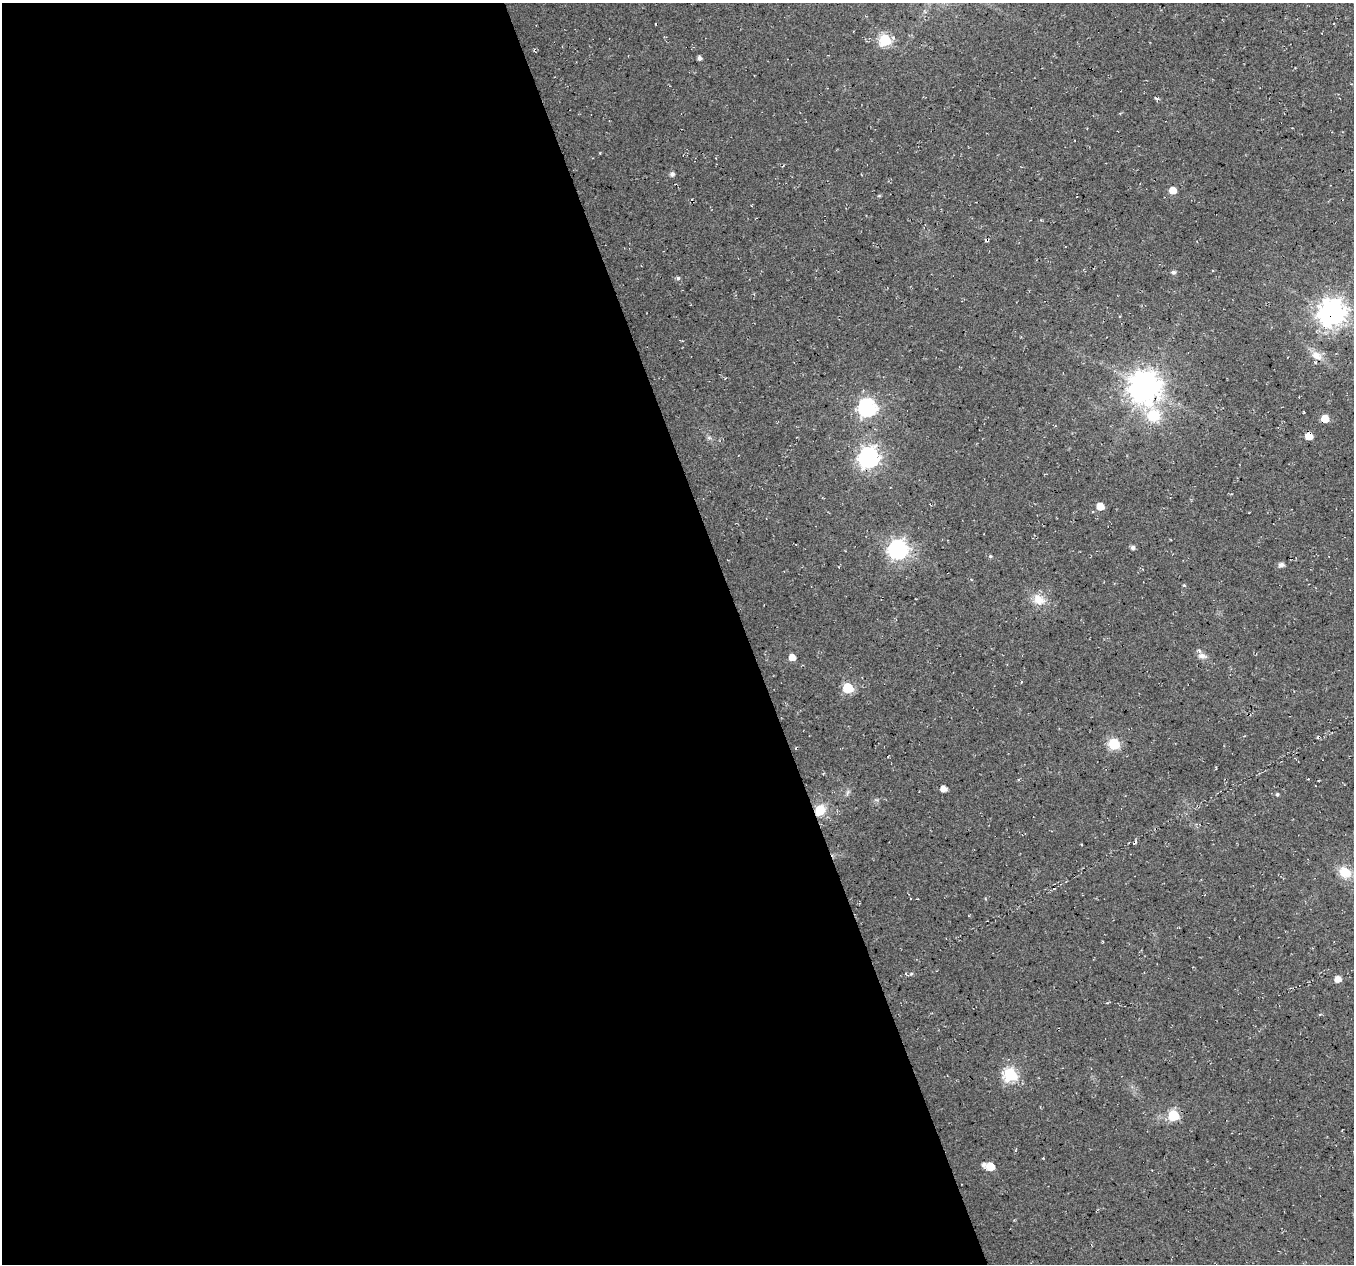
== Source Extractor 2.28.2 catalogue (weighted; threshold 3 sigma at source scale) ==
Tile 9 of 4 x 4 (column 1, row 3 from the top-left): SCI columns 3-1354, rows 1381-2642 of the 5408 x 5234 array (HDU 1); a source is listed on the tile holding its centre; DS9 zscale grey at full resolution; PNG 1356 x 1266 px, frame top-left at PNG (2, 3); no overlay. Shown black and unused: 55% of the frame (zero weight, under 3 of 4 exposures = <1% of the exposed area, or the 3 px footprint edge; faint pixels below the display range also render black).
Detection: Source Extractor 2.28.2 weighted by HDU 2 'WHT'; one run over the whole footprint, this tile lists its part. Background 0.0181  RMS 0.0054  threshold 0.0244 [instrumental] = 3 sigma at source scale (4.5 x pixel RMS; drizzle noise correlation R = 1.50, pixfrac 1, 0.0396/0.0396 arcsec/px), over >= 5 px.
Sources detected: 42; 1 cosmic-ray / hot-pixel residue — not listed; the other 41 listed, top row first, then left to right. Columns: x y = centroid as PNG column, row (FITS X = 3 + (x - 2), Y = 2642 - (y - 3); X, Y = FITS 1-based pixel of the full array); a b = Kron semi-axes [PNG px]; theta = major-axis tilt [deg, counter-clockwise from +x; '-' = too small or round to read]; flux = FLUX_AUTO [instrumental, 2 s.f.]
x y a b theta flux
885 40 6 6 - 52
699 58 4 4 - 1.7
1156 98 6 3 -19 1
600 153 4 2 - 0.37
672 174 5 5 - 1.8
1172 190 5 5 - 6.7
879 196 5 3 - 0.51
986 241 6 3 -53 0.76
1173 272 6 5 - 1.4
678 278 5 5 - 0.91
1332 313 9 9 - 610
1317 355 16 11 -28 5.5
1144 387 13 10 -73 900
867 407 8 7 - 180
1325 419 5 5 - 9.1
1309 436 5 5 - 9
709 438 6 4 0 1
869 457 8 8 - 280
1100 506 5 5 - 7.2
1133 548 5 4 - 1.6
898 549 8 7 - 220
990 556 4 4 - 0.7
1281 565 5 5 - 2.4
1184 585 5 3 - 0.48
1039 600 17 13 -40 7.8
1202 656 13 7 -12 2.9
792 657 6 5 - 5.2
848 688 6 6 - 32
1317 737 4 3 - 0.71
1114 744 6 6 - 44
943 789 5 5 - 4.3
1277 794 4 4 - 0.86
820 810 12 11 - 9.6
1081 844 3 2 - 0.4
1345 872 15 12 -31 9.7
911 974 5 5 - 0.93
1337 979 5 5 - 4.9
1010 1075 7 6 - 74
1174 1115 6 6 - 33
984 1164 6 5 - 1.7
990 1166 6 5 - 11
Overlapping masked pixels (flux is a lower limit): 4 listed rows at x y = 1332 313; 1325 419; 1309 436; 820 810